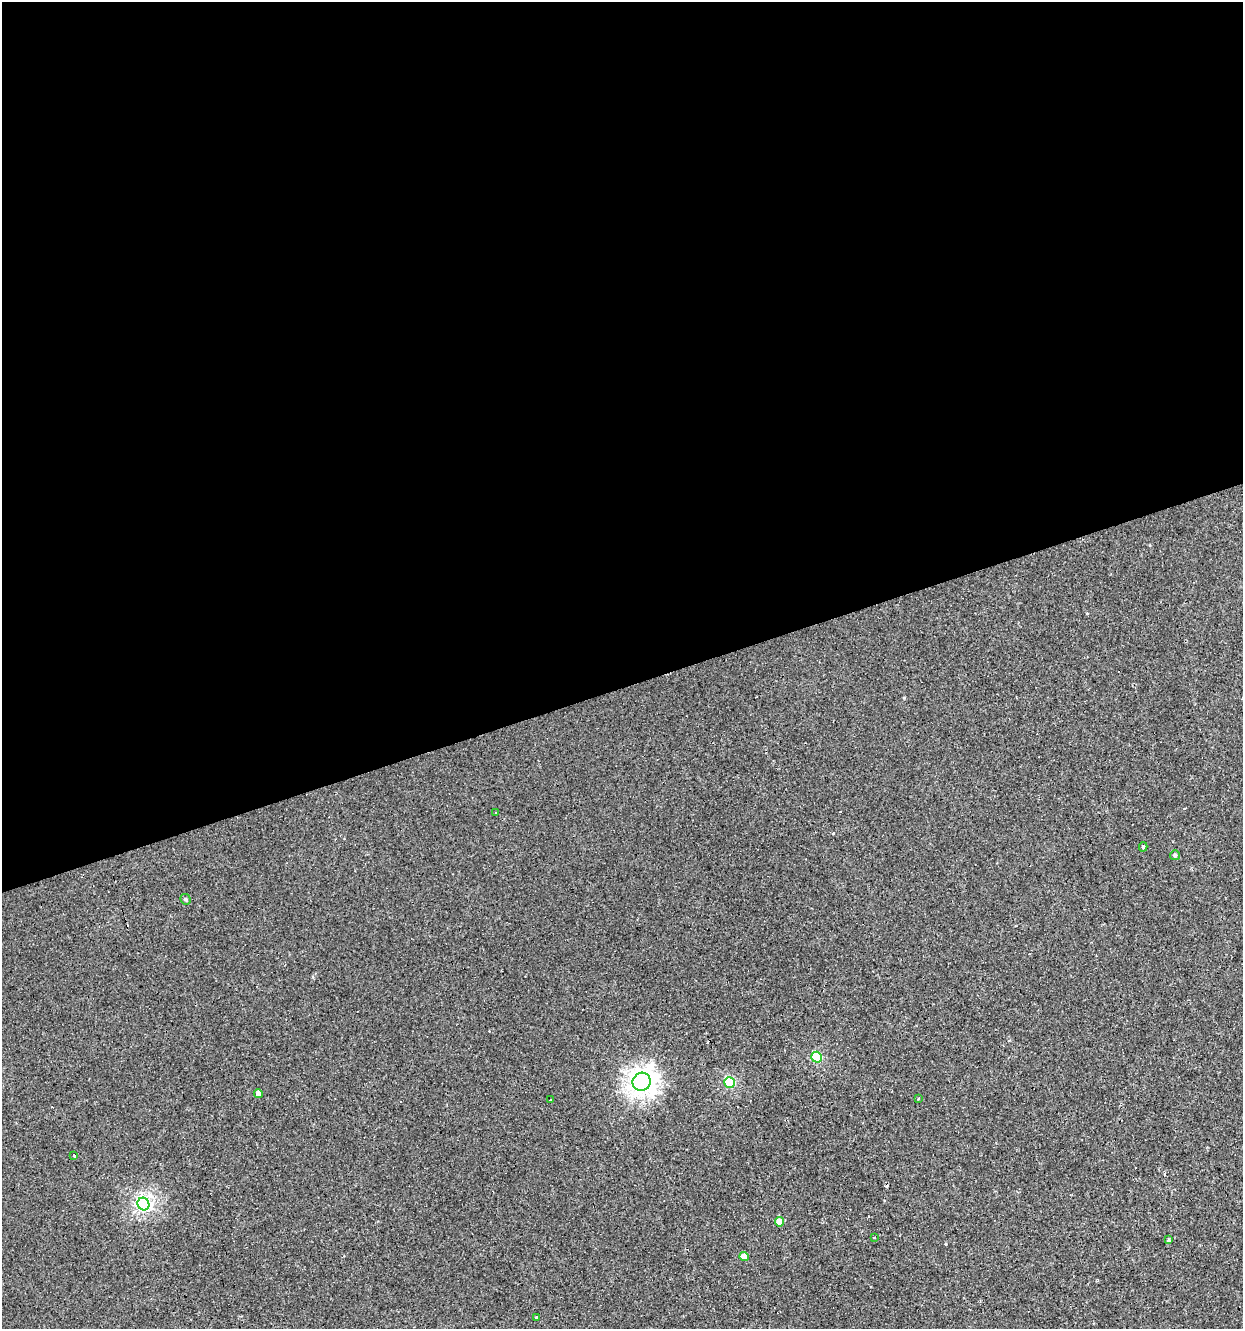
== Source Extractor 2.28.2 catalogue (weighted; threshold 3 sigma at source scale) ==
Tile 2 of 4 x 4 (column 2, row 1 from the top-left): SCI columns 1296-2536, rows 3982-5308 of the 5123 x 5308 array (HDU 1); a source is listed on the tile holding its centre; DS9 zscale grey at full resolution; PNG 1245 x 1331 px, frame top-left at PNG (2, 2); each listed source drawn as its Kron ellipse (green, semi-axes under 4 px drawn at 4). Shown black and unused: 52% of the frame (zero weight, under 2 of 3 exposures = <1% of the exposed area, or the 3 px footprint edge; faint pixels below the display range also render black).
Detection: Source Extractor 2.28.2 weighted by HDU 2 'WHT'; one run over the whole footprint, this tile lists its part. Background -2.46e-04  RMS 0.0043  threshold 0.0194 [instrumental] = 3 sigma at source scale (4.5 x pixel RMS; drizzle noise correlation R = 1.50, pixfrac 1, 0.0396/0.0396 arcsec/px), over >= 5 px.
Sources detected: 25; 8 cosmic-ray / hot-pixel residue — neither listed nor drawn; the other 17 listed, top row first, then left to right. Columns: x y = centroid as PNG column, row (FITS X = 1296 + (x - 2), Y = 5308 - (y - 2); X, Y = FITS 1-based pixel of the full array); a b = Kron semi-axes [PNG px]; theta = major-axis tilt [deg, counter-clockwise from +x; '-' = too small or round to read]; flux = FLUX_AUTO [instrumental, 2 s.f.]
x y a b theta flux
496 813 2 2 - 0.31
1143 847 4 4 - 0.61
1175 855 5 5 - 0.75
185 899 5 5 - 0.72
817 1057 5 5 - 20
642 1082 9 9 - 190
730 1082 5 5 - 25
258 1093 4 4 - 2.4
918 1099 3 3 - 0.47
550 1100 3 2 - 2.5
74 1156 3 2 - 0.88
143 1204 6 5 - 72
779 1222 5 4 - 5.3
874 1237 3 3 - 1.5
1168 1240 4 3 - 0.52
744 1257 5 4 - 4.6
537 1318 3 3 - 2.4
Overlapping masked pixels (flux is a lower limit): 1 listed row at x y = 779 1222